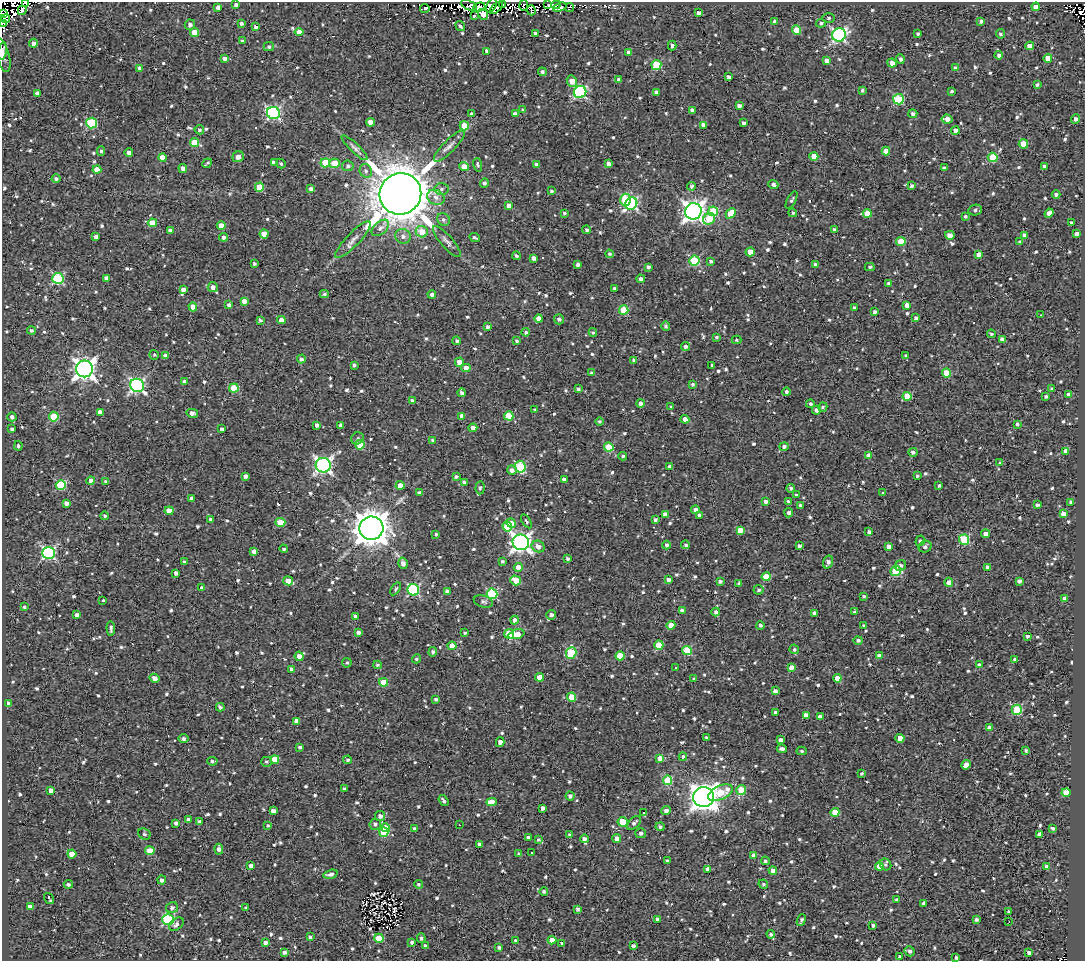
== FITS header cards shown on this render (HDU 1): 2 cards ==
NAXIS1  =                 1083
NAXIS2  =                  959

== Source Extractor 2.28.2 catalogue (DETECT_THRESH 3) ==
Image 1083 x 959 px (HDU 1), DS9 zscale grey, 1 PNG px = 1 image px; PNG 1087 x 963 px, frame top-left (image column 1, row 959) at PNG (2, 2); each listed source drawn as its Kron ellipse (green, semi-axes under 4 px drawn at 4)
Background 1.31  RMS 4.9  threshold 14.6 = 3 sigma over >= 5 px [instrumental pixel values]
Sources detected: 995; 12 with non-positive FLUX_AUTO (blend fragments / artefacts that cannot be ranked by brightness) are neither listed nor drawn; of the other 983, the 500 brightest by FLUX_AUTO listed and drawn (483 fainter detections omitted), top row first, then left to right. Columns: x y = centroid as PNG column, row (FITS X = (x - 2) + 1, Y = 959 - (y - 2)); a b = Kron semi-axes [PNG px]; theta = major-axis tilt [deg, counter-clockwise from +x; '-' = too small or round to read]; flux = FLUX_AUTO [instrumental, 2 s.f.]
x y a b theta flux
25 3 3 2 - 1.8e+03
503 4 3 2 - 6.8e+02
236 5 3 3 - 7.1e+02
469 5 9 4 -25 2.9e+03
491 5 7 4 63 4.0e+03
524 5 5 2 - 3.5e+03
548 5 4 3 - 1.3e+03
556 5 4 3 - 4.7e+03
218 7 4 4 - 1.3e+03
479 7 6 4 18 2.6e+03
560 7 7 3 18 6.0e+03
1036 7 4 4 - 2.6e+03
425 8 5 3 - 1.2e+03
496 8 8 3 41 6.3e+02
570 8 4 3 - 8.5e+02
22 10 4 3 - 6.7e+02
531 10 5 2 - 1.0e+03
699 13 4 3 - 1.0e+03
3 14 3 2 - 1.8e+03
483 14 6 4 -57 4.9e+03
474 16 3 3 - 8.2e+02
829 18 6 5 - 7.2e+02
5 19 4 2 - 1.1e+03
775 21 4 4 - 9.5e+02
981 21 3 3 - 7.8e+02
2 23 2 2 - 2.9e+03
241 23 4 4 - 7.0e+02
821 23 5 4 - 7.1e+02
190 25 5 5 - 1.2e+03
460 26 5 3 - 7.1e+02
256 27 4 3 - 9.9e+02
796 30 4 4 - 7.8e+03
194 32 4 4 - 5.4e+03
299 32 4 4 - 3.1e+03
535 33 3 3 - 1.1e+03
918 34 3 3 - 6.3e+02
1001 34 4 4 - 6.7e+02
839 35 7 6 - 7.0e+04
242 41 3 3 - 5.6e+02
33 43 4 4 - 1.3e+03
672 46 5 3 - 9.9e+02
1030 46 4 4 - 4.0e+03
269 47 5 4 - 7.3e+02
2 51 9 4 81 7.7e+02
487 51 4 4 - 1.4e+03
629 53 4 4 - 1.8e+03
3 55 17 6 -74 1.5e+03
999 55 4 4 - 1.2e+03
225 58 4 4 - 1.0e+03
1048 58 4 4 - 4.7e+03
900 59 5 4 - 9.2e+02
827 61 4 4 - 2.4e+03
892 63 4 4 - 2.0e+03
656 65 5 5 - 1.7e+04
140 68 4 4 - 1.8e+03
955 68 4 4 - 7.3e+02
542 72 4 4 - 6.8e+02
729 77 4 3 - 1.2e+03
619 80 4 4 - 1.3e+03
572 81 6 5 - 3.3e+03
1037 85 4 3 - 6.8e+02
862 90 4 4 - 5.6e+02
952 91 3 3 - 6.1e+02
580 92 6 6 - 4.7e+04
656 92 4 3 - 1.1e+03
38 93 4 4 - 1.8e+03
898 99 5 5 - 2.0e+04
739 106 4 3 - 1.4e+03
523 110 4 3 - 6.7e+02
692 110 4 4 - 1.1e+03
273 113 6 6 - 6.1e+04
471 114 3 3 - 6.5e+02
515 114 4 4 - 1.5e+03
913 114 4 4 - 1.0e+03
947 119 5 4 - 2.7e+03
1075 119 5 4 - 1.1e+03
370 122 4 4 - 2.6e+03
92 123 5 5 - 2.3e+04
744 123 4 3 - 9.9e+02
703 125 4 4 - 1.7e+03
464 126 5 4 - 5.0e+03
199 130 5 4 - 6.4e+02
955 131 4 4 - 1.9e+03
194 143 4 4 - 7.1e+03
1023 144 4 4 - 7.0e+03
449 146 21 6 45 2.1e+03
354 148 17 4 -44 1.2e+03
101 151 4 3 - 5.9e+02
886 151 4 4 - 4.0e+03
129 153 4 4 - 1.6e+03
814 156 4 4 - 5.2e+03
163 157 4 4 - 4.5e+03
238 157 6 5 - 2.1e+03
993 157 5 4 - 1.4e+04
207 163 5 3 - 5.7e+02
274 163 4 4 - 1.8e+03
325 163 5 4 - 8.6e+03
335 163 5 4 - 8.2e+03
281 164 5 4 - 6.0e+02
608 164 4 4 - 1.9e+03
478 165 7 3 -78 6.2e+02
537 165 4 4 - 1.7e+03
348 166 6 5 - 8.7e+02
1044 166 3 3 - 8.5e+02
464 167 5 4 - 4.1e+03
183 168 4 4 - 1.8e+03
944 168 3 3 - 5.9e+02
97 169 4 4 - 4.8e+03
366 171 7 6 - 9.1e+02
56 179 4 4 - 7.2e+02
484 183 4 4 - 8.8e+02
773 184 5 4 - 1.0e+03
692 186 4 4 - 7.4e+02
911 186 4 4 - 8.0e+02
259 187 4 4 - 6.9e+03
311 189 4 4 - 1.2e+03
442 189 7 5 4 8.9e+02
551 191 4 3 - 5.7e+02
400 194 21 20 - 1.6e+06
1056 194 4 4 - 8.0e+02
436 197 9 7 -33 2.1e+03
625 200 6 5 - 1.6e+04
791 200 9 4 61 6.4e+02
631 204 6 5 - 4.6e+04
509 206 4 4 - 2.7e+03
975 210 7 5 10 9.6e+02
693 211 8 8 - 2.0e+05
713 211 5 5 - 1.2e+04
564 213 4 3 - 6.6e+02
731 213 6 4 47 6.1e+03
793 213 4 4 - 5.7e+02
867 213 4 4 - 7.1e+03
1049 213 5 4 - 1.8e+03
965 216 3 3 - 5.7e+02
443 219 6 6 - 8.6e+02
709 219 6 5 - 8.5e+03
152 223 4 4 - 8.5e+03
1072 223 3 3 - 8.7e+02
221 226 4 4 - 2.9e+03
380 228 10 6 41 1.6e+03
835 229 4 4 - 9.4e+02
170 230 4 3 - 1.1e+03
587 230 4 4 - 7.0e+02
422 232 6 5 - 5.2e+03
264 234 4 4 - 4.5e+03
1076 234 3 3 - 9.2e+02
950 235 5 4 - 2.1e+03
1025 235 4 4 - 1.5e+03
403 236 8 7 - 1.6e+03
96 237 4 4 - 1.5e+03
224 237 4 4 - 1.1e+03
475 237 5 3 - 5.9e+02
353 240 24 6 46 2.6e+03
447 241 19 6 -49 1.6e+03
901 242 5 4 - 6.6e+03
1020 242 4 4 - 8.7e+02
750 252 4 4 - 4.9e+03
609 254 4 4 - 6.3e+02
979 254 4 3 - 2.4e+03
516 256 4 4 - 6.4e+02
534 258 4 4 - 1.5e+03
694 261 5 5 - 2.3e+04
711 261 4 3 - 7.2e+02
254 264 3 3 - 6.5e+02
578 264 4 3 - 8.7e+02
815 265 4 4 - 1.2e+03
648 267 4 4 - 9.3e+02
870 267 5 4 - 5.5e+02
58 278 5 5 - 3.2e+04
106 278 4 4 - 1.5e+03
641 279 4 4 - 1.2e+03
888 283 4 3 - 6.8e+02
213 287 5 5 - 1.7e+03
614 288 3 3 - 6.8e+02
183 289 4 3 - 1.3e+03
324 294 5 4 - 6.1e+02
432 294 4 4 - 1.3e+03
244 301 4 4 - 1.9e+03
229 305 4 4 - 1.1e+03
907 305 4 4 - 2.2e+03
193 307 4 4 - 3.6e+03
854 308 3 3 - 7.3e+02
624 310 4 4 - 9.9e+03
875 312 4 3 - 9.4e+02
1040 315 3 2 - 9.7e+02
916 318 4 3 - 9.3e+02
539 319 4 4 - 2.6e+03
559 319 5 5 - 1.0e+03
260 320 4 4 - 5.9e+02
281 320 4 4 - 2.9e+03
666 326 5 4 - 7.3e+02
488 327 3 3 - 9.8e+02
31 330 4 4 - 8.0e+02
526 332 4 4 - 7.6e+02
593 333 4 4 - 5.7e+02
991 334 4 4 - 6.0e+02
717 337 4 3 - 5.7e+02
737 340 5 4 - 6.0e+02
1002 340 4 4 - 2.2e+03
457 341 4 4 - 6.7e+02
517 341 3 3 - 5.5e+02
685 346 4 4 - 1.0e+03
154 355 5 5 - 5.5e+02
166 356 4 4 - 2.3e+03
906 356 3 3 - 5.8e+02
301 359 4 4 - 8.7e+02
634 360 3 3 - 6.6e+02
459 362 4 4 - 3.4e+03
354 365 4 3 - 7.2e+02
712 365 3 3 - 5.5e+02
466 368 4 4 - 3.1e+03
84 369 8 8 - 2.2e+05
591 373 4 3 - 6.3e+02
946 373 4 4 - 8.1e+03
184 382 4 4 - 1.3e+03
693 384 4 4 - 7.0e+02
137 385 7 6 - 7.4e+04
234 388 5 4 - 9.9e+03
578 389 4 3 - 7.4e+02
1052 389 4 3 - 8.6e+02
786 392 4 4 - 8.2e+02
462 393 4 4 - 1.0e+03
1069 395 4 4 - 1.4e+03
907 396 4 4 - 9.3e+03
1046 397 4 3 - 6.7e+02
412 400 4 3 - 5.8e+02
640 403 4 4 - 1.5e+03
810 404 4 4 - 6.2e+02
671 407 4 3 - 6.4e+02
823 407 5 4 - 5.7e+02
534 410 3 3 - 6.4e+02
816 410 4 4 - 1.4e+03
100 412 4 4 - 1.6e+03
192 413 6 4 -13 1.7e+03
462 416 4 4 - 2.2e+03
509 416 4 4 - 8.2e+03
12 417 4 4 - 8.2e+02
54 417 5 4 - 1.3e+04
685 419 4 4 - 3.8e+03
599 421 4 4 - 5.5e+02
1017 424 4 3 - 7.2e+02
317 425 3 3 - 1.2e+03
341 425 4 4 - 1.0e+03
473 428 4 4 - 1.8e+03
12 429 4 3 - 8.0e+02
222 429 4 3 - 1.0e+03
357 438 6 6 - 6.3e+02
432 440 4 4 - 5.7e+02
360 445 5 4 - 9.2e+03
18 446 5 4 - 7.4e+02
784 446 5 4 - 9.7e+02
609 447 5 4 - 1.3e+04
1066 451 4 4 - 2.0e+03
913 452 4 4 - 9.8e+02
623 456 4 3 - 5.6e+02
869 456 4 4 - 2.7e+03
1000 463 4 4 - 5.5e+02
323 465 7 7 - 9.8e+04
520 467 6 5 - 2.2e+04
670 467 3 3 - 1.2e+03
512 470 5 4 - 1.6e+03
245 476 4 3 - 1.3e+03
917 476 3 3 - 5.9e+02
456 477 4 3 - 7.0e+02
564 480 4 4 - 1.9e+03
91 481 4 4 - 1.7e+03
106 482 4 3 - 1.0e+03
464 482 4 4 - 9.8e+02
61 485 5 5 - 1.7e+04
400 485 4 4 - 3.8e+03
939 485 3 3 - 6.7e+02
480 488 6 4 86 6.3e+02
791 488 4 4 - 8.7e+02
420 493 4 4 - 1.1e+03
883 493 4 3 - 6.9e+02
796 495 4 4 - 7.7e+02
191 499 4 4 - 1.3e+03
765 501 4 3 - 1.1e+03
789 502 3 3 - 9.9e+02
1071 502 4 3 - 8.7e+02
66 503 4 4 - 1.7e+03
800 505 4 4 - 5.5e+02
1037 505 4 3 - 6.8e+02
695 510 4 4 - 1.1e+03
169 511 4 4 - 4.3e+03
789 513 4 4 - 1.1e+03
665 514 4 4 - 1.7e+03
1063 514 4 4 - 2.3e+03
105 516 4 4 - 6.2e+02
700 516 4 3 - 1.5e+03
211 519 3 3 - 9.8e+02
655 520 4 4 - 7.1e+02
526 521 8 4 -56 5.8e+02
280 522 5 4 - 6.5e+03
511 523 5 4 - 4.5e+03
507 527 5 4 - 8.9e+03
371 528 12 12 - 6.5e+05
740 530 4 4 - 4.0e+03
869 532 4 3 - 8.8e+02
436 534 3 3 - 5.6e+02
985 534 4 4 - 1.9e+03
964 540 5 5 - 1.9e+04
920 541 5 4 - 8.3e+02
521 542 8 7 - 1.5e+05
666 545 4 4 - 8.4e+02
685 545 4 4 - 5.7e+02
538 546 6 5 - 2.1e+03
799 546 4 3 - 1.0e+03
889 547 4 4 - 2.2e+03
925 547 6 5 - 9.5e+02
284 549 4 4 - 6.1e+02
254 551 4 4 - 1.7e+03
49 553 6 6 - 5.5e+04
568 559 3 3 - 6.6e+02
502 561 3 3 - 6.6e+02
184 562 3 3 - 5.7e+02
828 562 6 5 - 1.3e+03
403 563 6 5 - 1.8e+03
901 565 6 5 - 8.6e+02
518 567 4 4 - 2.5e+03
987 568 4 4 - 1.4e+03
895 571 5 5 - 1.6e+04
176 573 4 3 - 9.8e+02
766 577 4 4 - 9.3e+03
515 580 5 4 - 6.4e+03
668 580 4 3 - 1.3e+03
288 581 5 4 - 3.2e+03
720 581 4 3 - 8.4e+02
1019 581 4 4 - 1.2e+03
949 582 4 4 - 2.4e+03
739 583 3 3 - 6.1e+02
202 588 4 3 - 9.8e+02
396 589 7 4 55 5.5e+02
413 590 6 5 - 3.6e+04
759 590 5 5 - 5.9e+02
447 592 4 4 - 1.2e+03
492 594 5 5 - 2.8e+04
864 596 3 3 - 5.9e+02
1065 599 4 4 - 2.3e+03
103 601 3 3 - 1.2e+03
483 601 10 6 -17 1.0e+03
24 607 4 3 - 5.6e+02
682 611 4 4 - 1.4e+03
716 612 4 4 - 9.5e+02
854 612 4 4 - 6.4e+02
814 613 4 4 - 1.3e+03
77 615 4 4 - 1.8e+03
551 615 5 4 - 1.4e+03
355 616 4 3 - 1.0e+03
514 620 4 4 - 1.2e+03
671 625 4 4 - 3.5e+03
760 625 4 4 - 7.2e+02
864 626 3 3 - 5.8e+02
111 628 7 3 -88 9.1e+02
358 632 4 3 - 1.1e+03
465 633 3 3 - 5.5e+02
509 634 5 5 - 1.5e+04
517 634 8 4 16 4.0e+03
1028 636 3 3 - 6.3e+02
858 640 4 4 - 8.5e+02
659 645 4 4 - 7.0e+03
452 646 4 4 - 4.5e+03
794 649 5 4 - 6.2e+02
687 650 5 4 - 1.5e+04
433 652 5 4 - 7.2e+02
571 653 6 5 - 1.8e+04
299 656 5 4 - 2.6e+03
620 656 4 4 - 9.3e+03
879 656 4 4 - 1.4e+03
417 659 4 4 - 6.3e+02
1015 659 3 3 - 1.0e+03
347 663 5 5 - 6.9e+02
377 665 4 3 - 5.7e+02
979 665 4 4 - 1.3e+03
791 667 4 4 - 2.2e+03
675 668 3 3 - 1.5e+03
291 669 4 3 - 8.2e+02
540 677 4 4 - 4.2e+03
155 678 5 4 - 2.1e+03
837 678 4 4 - 4.0e+03
694 679 4 3 - 7.3e+02
384 682 4 4 - 6.4e+03
775 691 4 4 - 1.2e+03
572 697 4 4 - 9.2e+03
436 699 3 3 - 6.9e+02
8 703 4 4 - 1.4e+03
220 707 4 3 - 8.0e+02
1017 710 5 5 - 2.1e+04
776 712 4 3 - 1.2e+03
806 715 4 4 - 2.3e+03
820 717 4 4 - 1.3e+03
296 721 4 4 - 2.7e+03
990 728 4 3 - 2.3e+03
706 738 3 3 - 6.2e+02
900 738 4 4 - 5.5e+03
184 739 5 4 - 9.8e+02
781 740 4 3 - 1.1e+03
500 742 5 4 - 1.7e+03
300 747 4 3 - 7.0e+02
782 749 5 3 - 1.1e+03
1026 750 3 3 - 6.5e+02
802 751 5 4 - 5.7e+02
683 757 4 3 - 6.5e+02
660 758 4 4 - 3.5e+03
275 759 4 4 - 8.3e+03
348 760 4 4 - 6.4e+02
212 761 5 3 - 7.4e+02
266 762 5 5 - 7.0e+02
966 765 5 4 - 2.7e+03
862 774 3 3 - 6.2e+02
668 780 5 4 - 1.4e+04
344 789 3 3 - 8.0e+02
51 790 4 3 - 1.7e+03
741 790 5 5 - 1.2e+04
1066 792 4 4 - 5.5e+03
720 793 13 7 24 9.2e+03
570 796 4 4 - 9.5e+02
704 797 10 10 - 3.6e+05
443 801 6 3 -55 8.1e+02
492 802 5 4 - 3.8e+03
543 808 4 4 - 1.5e+03
273 811 4 4 - 1.8e+03
666 811 4 4 - 1.5e+03
835 812 4 4 - 7.4e+03
644 813 3 3 - 1.3e+03
380 816 5 5 - 1.3e+03
188 819 4 4 - 1.0e+03
200 821 3 3 - 6.5e+02
623 822 5 5 - 1.4e+04
176 823 4 3 - 9.7e+02
634 823 8 5 45 1.1e+03
375 824 6 5 - 8.8e+02
268 825 3 3 - 5.9e+02
459 825 3 2 - 1.8e+03
660 827 4 4 - 6.3e+02
385 828 4 4 - 3.0e+03
414 828 4 4 - 6.4e+02
1052 828 4 3 - 6.5e+02
384 832 4 4 - 1.2e+04
641 833 5 5 - 1.2e+03
144 834 6 5 - 6.6e+02
1039 834 4 4 - 1.6e+03
569 835 4 3 - 7.4e+02
528 838 4 4 - 1.5e+03
539 839 4 4 - 5.9e+02
584 839 4 4 - 1.3e+03
617 839 4 4 - 2.2e+03
479 844 4 3 - 9.7e+02
219 849 5 4 - 1.4e+03
150 851 4 4 - 6.5e+03
531 853 3 2 - 6.1e+02
72 854 4 4 - 5.5e+03
519 854 4 3 - 9.1e+02
754 856 4 4 - 2.6e+03
667 861 3 3 - 6.4e+02
765 861 4 4 - 7.6e+02
885 864 6 5 - 5.9e+02
251 866 4 4 - 2.1e+03
879 866 4 4 - 4.4e+03
1047 867 4 4 - 1.5e+03
708 869 4 4 - 1.9e+03
773 870 4 4 - 1.7e+03
330 874 7 4 14 1.2e+03
162 880 4 4 - 1.2e+03
68 884 4 4 - 8.2e+02
418 884 4 4 - 5.9e+02
763 884 5 4 - 5.5e+02
544 891 4 4 - 6.3e+02
49 898 6 3 -55 2.0e+03
897 900 4 3 - 1.2e+03
924 903 4 3 - 9.5e+02
30 907 4 3 - 1.7e+03
172 908 6 5 - 1.0e+03
246 908 3 3 - 5.9e+02
578 909 4 3 - 7.2e+02
1008 912 3 3 - 6.0e+02
168 919 6 5 - 3.2e+04
657 919 4 3 - 9.2e+02
976 919 4 3 - 7.8e+02
801 920 6 3 67 8.8e+02
1009 922 3 2 - 6.2e+02
176 924 8 5 39 1.2e+03
873 925 4 4 - 6.9e+02
771 934 4 4 - 8.1e+02
310 937 4 3 - 7.0e+02
379 938 4 4 - 7.7e+03
421 938 5 4 - 7.5e+02
552 940 4 4 - 3.2e+03
516 941 4 3 - 1.2e+03
265 942 4 4 - 1.6e+03
412 942 4 4 - 7.7e+02
562 943 3 3 - 7.2e+02
425 946 4 3 - 9.4e+02
633 946 4 3 - 9.0e+02
499 947 4 3 - 8.0e+02
910 951 5 5 - 1.1e+03
284 952 4 4 - 1.0e+03
1029 953 4 3 - 1.2e+03
900 957 4 3 - 1.2e+03
956 957 4 3 - 6.3e+02
At the frame edge (FLAGS 8, measured only in part): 5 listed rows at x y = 25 3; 3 14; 2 23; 2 51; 3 55
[483 fainter detections neither listed nor drawn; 12 non-positive-flux detections neither listed nor drawn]